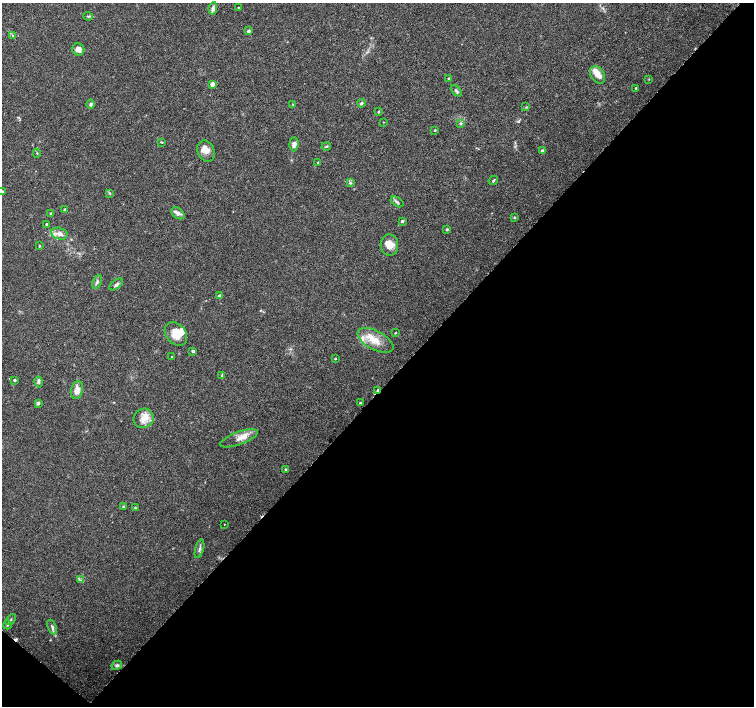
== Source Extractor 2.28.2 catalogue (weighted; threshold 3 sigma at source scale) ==
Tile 15 of 4 x 4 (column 3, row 4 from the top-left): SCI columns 3005-4507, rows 169-1576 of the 6018 x 6031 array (HDU 1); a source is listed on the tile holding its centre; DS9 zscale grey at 2 x 2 block average (1 PNG px = mean of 2 x 2 image px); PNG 756 x 708 px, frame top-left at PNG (2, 3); each listed source drawn as its Kron ellipse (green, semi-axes under 4 px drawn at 4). Shown black and unused: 46% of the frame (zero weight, under 3 of 6 exposures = <1% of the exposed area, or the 3 px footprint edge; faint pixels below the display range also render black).
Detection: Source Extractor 2.28.2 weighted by HDU 2 'WHT'; one run over the whole footprint, this tile lists its part. Background 0.0352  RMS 0.0021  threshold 0.00877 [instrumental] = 3 sigma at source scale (4.09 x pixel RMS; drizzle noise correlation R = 1.36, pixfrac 0.8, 0.0396/0.0396 arcsec/px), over >= 5 px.
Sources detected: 77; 2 cosmic-ray / hot-pixel residue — neither listed nor drawn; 5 inside a brighter listed object's ellipse — not listed separately; the other 70 listed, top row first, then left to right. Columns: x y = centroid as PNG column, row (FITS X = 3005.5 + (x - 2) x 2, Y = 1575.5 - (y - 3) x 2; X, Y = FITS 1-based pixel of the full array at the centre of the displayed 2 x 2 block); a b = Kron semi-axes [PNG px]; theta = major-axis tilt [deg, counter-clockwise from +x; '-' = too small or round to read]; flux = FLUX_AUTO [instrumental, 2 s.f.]
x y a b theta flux
238 7 2 2 - 0.25
213 8 6 4 81 1.6
88 16 5 3 - 0.53
249 31 3 2 - 1.3
13 36 3 3 - 0.4
78 49 6 6 - 2.9
598 75 9 6 -55 4.2
449 78 3 2 - 0.4
649 79 3 2 - 0.24
212 84 3 3 - 3.9
636 88 3 2 - 0.35
456 91 7 3 -47 0.91
361 103 4 3 - 0.83
91 104 4 3 - 1
293 104 4 2 - 0.33
526 107 3 2 - 0.32
378 111 4 3 - 0.4
383 122 2 2 - 0.2
461 124 3 3 - 0.98
435 130 2 2 - 0.48
162 142 4 2 - 0.37
294 144 7 4 86 1.9
326 146 5 3 - 0.59
206 151 11 8 -63 3.7
543 151 2 2 - 2.7
37 153 4 2 - 0.27
318 163 3 3 - 0.39
493 180 5 3 - 0.61
350 183 4 4 - 0.65
2 192 4 3 - 0.67
110 193 3 2 - 0.35
397 202 7 3 -33 0.82
64 210 4 3 - 0.41
178 213 7 5 -39 2
51 214 2 2 - 0.83
514 217 3 2 - 0.4
402 221 2 2 - 1
47 224 2 2 - 1.3
447 229 3 3 - 0.65
59 234 8 6 -14 2.6
389 245 10 9 - 4.5
39 246 4 2 - 0.35
97 282 7 3 67 0.91
116 284 8 3 38 1.1
219 296 3 2 - 1
395 333 2 2 - 0.31
176 334 13 9 -49 6.6
375 340 20 9 -28 7.9
193 351 2 2 - 1.5
172 357 2 2 - 0.29
335 359 3 2 - 0.37
222 375 3 2 - 0.85
15 380 2 2 - 0.82
39 382 5 4 - 0.93
77 390 9 6 76 3.6
378 390 3 2 - 1.4
38 403 4 3 - 0.99
360 403 2 2 - 0.47
144 418 10 9 - 4.6
239 438 20 6 20 4.2
286 469 4 3 - 0.56
123 506 3 3 - 0.41
135 508 3 2 - 0.68
224 524 2 2 - 0.17
199 549 9 3 75 1.1
80 580 3 2 - 0.39
11 620 6 3 49 0.7
7 625 4 3 - 0.62
52 627 7 3 -68 1.1
117 665 5 4 - 0.94
Overlapping masked pixels (flux is a lower limit): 1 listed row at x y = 378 390
Isophote crosses this tile's border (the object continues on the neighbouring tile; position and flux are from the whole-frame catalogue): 1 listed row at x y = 2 192
Diffuse or blended objects may show on this block-average render without a row.